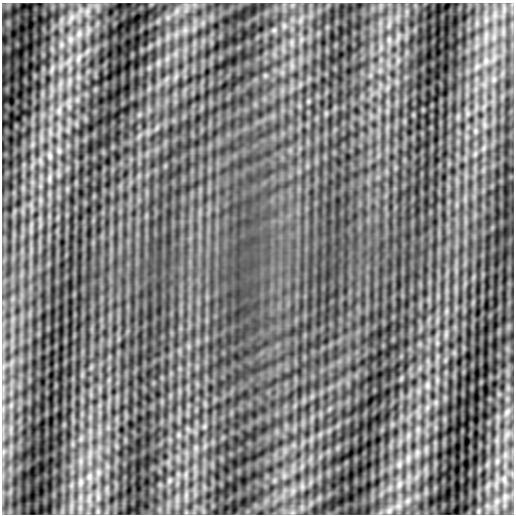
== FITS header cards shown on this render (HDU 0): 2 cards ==
NAXIS1  =                  512
NAXIS2  =                  512

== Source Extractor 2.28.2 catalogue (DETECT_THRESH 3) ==
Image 512 x 512 px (HDU 0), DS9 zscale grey, 1 PNG px = 1 image px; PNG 516 x 516 px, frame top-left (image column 1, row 512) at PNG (2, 3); no overlay
Background 0.497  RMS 2.7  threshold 8.16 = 3 sigma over >= 5 px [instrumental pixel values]
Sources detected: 10; all 10 listed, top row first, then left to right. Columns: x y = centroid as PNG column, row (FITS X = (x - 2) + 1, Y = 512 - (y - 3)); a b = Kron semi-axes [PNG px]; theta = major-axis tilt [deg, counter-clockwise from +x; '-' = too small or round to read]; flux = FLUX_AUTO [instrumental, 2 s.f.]
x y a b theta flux
79 34 9 6 70 660
70 39 9 7 90 740
78 58 12 4 79 600
59 111 10 4 85 510
50 156 7 5 -89 400
427 385 10 5 90 520
507 412 11 7 67 900
3 452 7 4 72 360
89 477 9 6 90 650
81 482 12 4 85 630